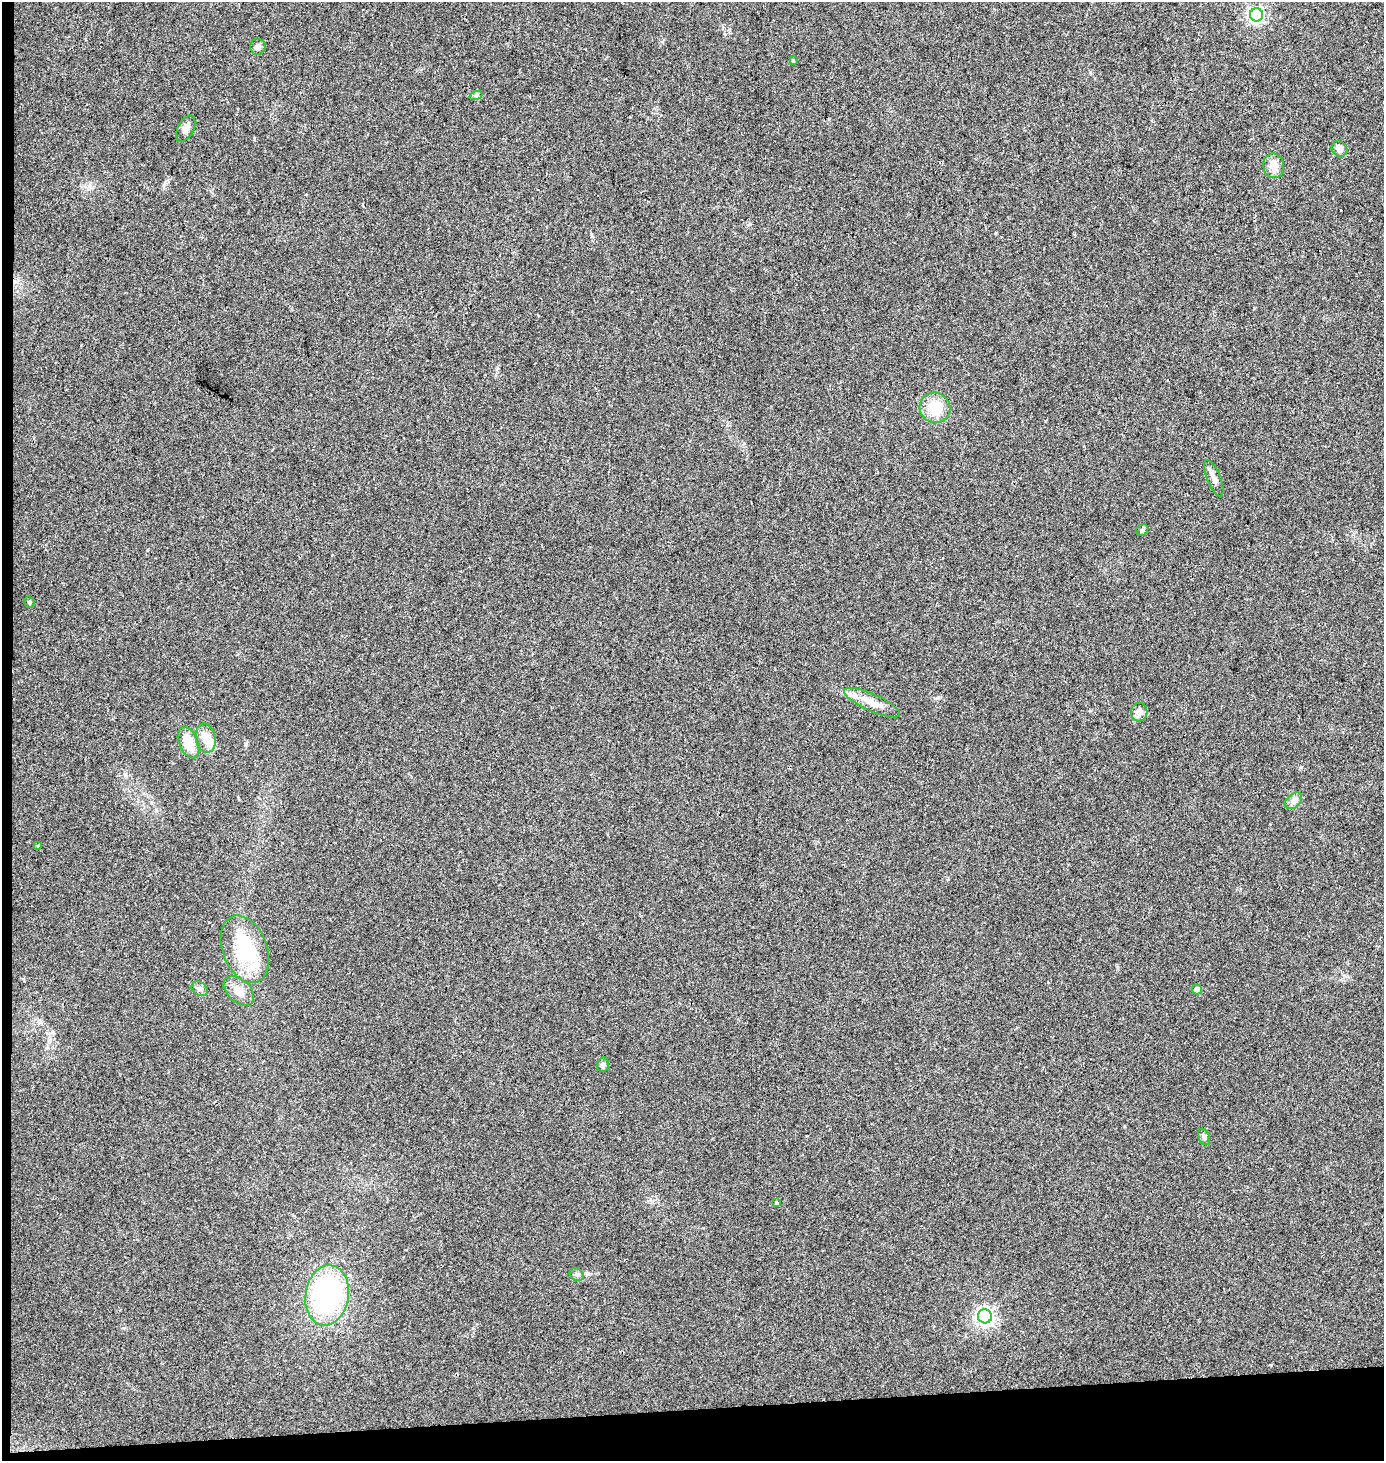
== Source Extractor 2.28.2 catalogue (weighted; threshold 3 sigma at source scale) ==
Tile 7 of 3 x 3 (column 1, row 3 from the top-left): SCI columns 6-1387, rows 18-1476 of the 4152 x 4411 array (HDU 1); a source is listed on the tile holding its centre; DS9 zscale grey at full resolution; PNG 1386 x 1463 px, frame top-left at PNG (2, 2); each listed source drawn as its Kron ellipse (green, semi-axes under 4 px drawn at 4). Shown black and unused: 4% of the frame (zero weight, under 2 of 3 exposures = <1% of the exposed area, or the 3 px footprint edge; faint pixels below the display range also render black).
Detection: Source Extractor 2.28.2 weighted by HDU 2 'WHT'; one run over the whole footprint, this tile lists its part. Background 0.0538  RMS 0.007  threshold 0.0317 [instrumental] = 3 sigma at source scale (4.5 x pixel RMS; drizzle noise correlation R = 1.50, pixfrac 1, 0.0396/0.0396 arcsec/px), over >= 5 px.
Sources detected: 30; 1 inside a brighter object's white glare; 1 cosmic-ray / hot-pixel residue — neither listed nor drawn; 1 inside a brighter listed object's ellipse — not listed separately; the other 27 listed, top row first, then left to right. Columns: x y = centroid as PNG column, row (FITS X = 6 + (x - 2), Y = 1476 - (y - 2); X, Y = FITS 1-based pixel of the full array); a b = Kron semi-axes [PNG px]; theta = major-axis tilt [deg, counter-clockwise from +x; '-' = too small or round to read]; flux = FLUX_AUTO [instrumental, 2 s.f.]
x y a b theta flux
1257 15 6 6 - 170
258 47 8 8 - 2.4
793 61 4 4 - 0.58
476 95 6 4 18 1.1
186 129 14 8 61 4.1
1339 149 8 7 - 3.1
1274 166 12 10 -79 7.4
935 408 16 15 - 17
1214 478 19 6 -68 4
1142 530 6 5 - 1.2
29 602 6 5 - 1.2
872 703 30 8 -24 9.8
1139 712 9 8 - 4.7
206 738 14 10 -79 9.7
189 743 16 9 -67 14
1293 801 10 6 41 2.8
38 846 3 3 - 2
245 949 35 22 -69 43
200 989 8 6 -32 2.3
1197 990 5 5 - 4.1
239 991 18 11 -42 7.7
603 1065 7 6 - 2
1204 1137 8 5 -67 1.8
776 1203 3 3 - 6.6
577 1275 7 6 - 1.8
327 1295 30 21 81 110
985 1316 7 7 - 260
Unlisted compact peaks at least as high as the median listed source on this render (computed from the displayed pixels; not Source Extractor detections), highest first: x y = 1301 767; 937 698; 246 744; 1271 1365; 164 185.